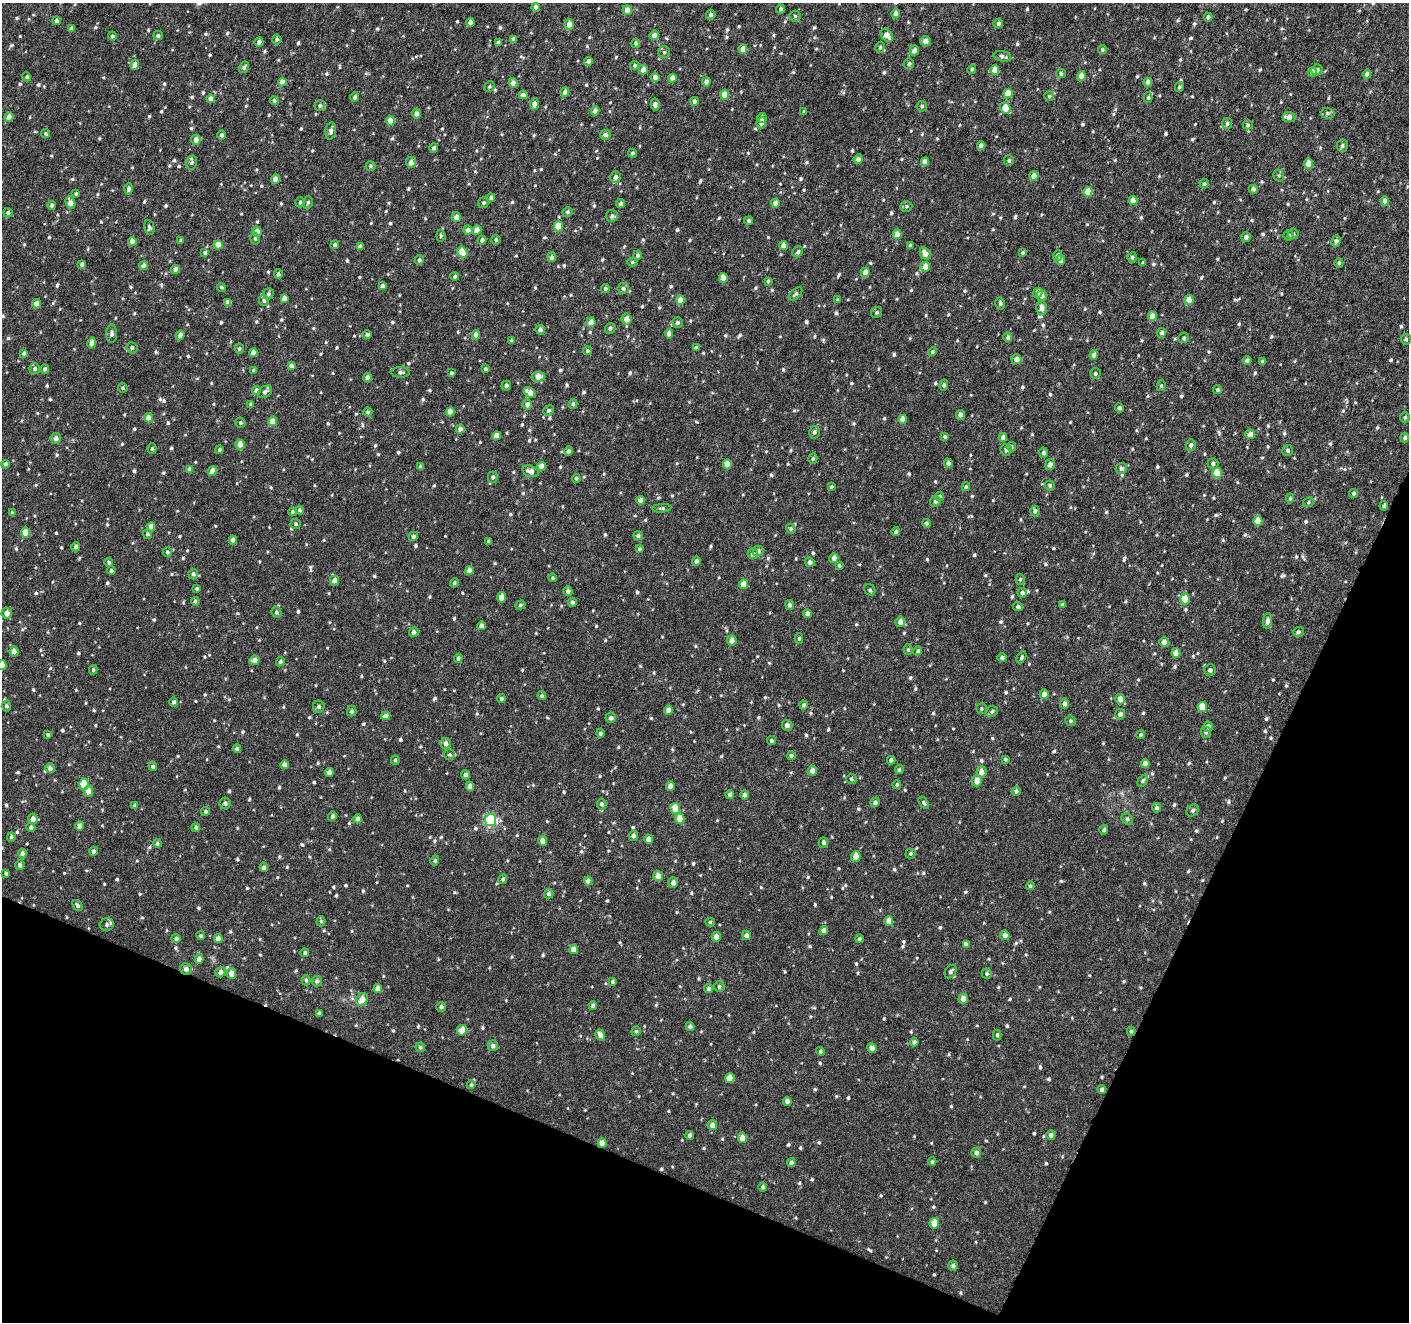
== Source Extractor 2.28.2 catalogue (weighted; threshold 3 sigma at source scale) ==
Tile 15 of 4 x 4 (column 3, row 4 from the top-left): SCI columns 2816-4222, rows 206-1525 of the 5637 x 5756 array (HDU 1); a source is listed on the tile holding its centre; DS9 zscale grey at full resolution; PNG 1411 x 1324 px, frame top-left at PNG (2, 3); each listed source drawn as its Kron ellipse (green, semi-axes under 4 px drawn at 4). Shown black and unused: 21% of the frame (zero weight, under 4 of 8 exposures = <1% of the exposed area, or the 3 px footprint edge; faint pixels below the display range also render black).
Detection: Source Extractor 2.28.2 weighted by HDU 2 'WHT'; one run over the whole footprint, this tile lists its part. Background 0.00264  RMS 0.0016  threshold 0.00663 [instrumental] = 3 sigma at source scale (4.09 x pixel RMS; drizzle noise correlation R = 1.36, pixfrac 0.8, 0.0396/0.0396 arcsec/px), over >= 5 px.
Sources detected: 1048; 4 inside a brighter listed object's ellipse — not listed separately; of the other 1044, all 500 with FLUX_AUTO >= 0.25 (the completeness limit of this list) listed and drawn (544 fainter detections not listed), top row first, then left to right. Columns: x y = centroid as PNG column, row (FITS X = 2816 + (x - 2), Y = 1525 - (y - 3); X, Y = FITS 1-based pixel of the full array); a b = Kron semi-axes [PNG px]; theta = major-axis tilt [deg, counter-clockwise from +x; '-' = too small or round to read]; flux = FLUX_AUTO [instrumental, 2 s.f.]
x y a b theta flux
536 7 4 4 - 0.67
780 9 4 4 - 0.33
627 10 5 4 - 1
896 14 4 4 - 0.82
711 15 5 5 - 0.46
795 16 5 5 - 0.29
1208 17 4 4 - 0.51
56 21 4 4 - 0.39
470 22 4 4 - 0.83
569 24 5 4 - 1.2
998 24 4 4 - 0.48
71 28 4 4 - 0.55
654 35 5 4 - 0.88
887 35 7 5 -51 1.2
112 36 4 4 - 0.35
158 36 5 4 - 0.39
277 39 5 4 - 0.39
513 39 4 4 - 0.76
925 41 5 5 - 0.84
259 42 5 4 - 0.49
498 42 4 4 - 0.25
636 43 4 4 - 0.45
880 47 6 4 73 0.28
743 49 5 4 - 1.2
1102 49 4 4 - 0.27
914 50 5 4 - 0.77
664 52 6 5 - 0.26
1002 56 9 5 -11 0.49
589 61 4 4 - 0.62
909 64 5 5 - 0.34
135 65 5 4 - 1.1
635 65 4 4 - 0.31
244 67 6 4 57 0.35
643 69 5 4 - 0.98
972 69 5 4 - 0.32
995 70 4 4 - 1.6
1317 70 5 5 - 0.41
1312 72 4 4 - 1
1061 74 5 4 - 0.35
1367 74 4 4 - 0.63
1081 76 4 4 - 1.5
27 77 4 4 - 0.32
655 77 4 4 - 0.81
672 78 4 4 - 1.1
282 82 4 4 - 1
706 82 4 4 - 0.79
1148 82 4 4 - 0.78
513 83 5 4 - 0.82
489 87 5 5 - 0.29
1179 87 5 4 - 0.31
565 92 4 4 - 1
1008 93 4 4 - 2.4
523 95 4 4 - 0.64
725 95 5 4 - 1.6
1049 96 5 5 - 0.26
355 97 4 4 - 0.37
1148 98 5 4 - 0.25
211 99 4 4 - 1.2
274 100 4 4 - 0.34
694 101 4 4 - 0.51
534 104 6 4 83 1
655 104 6 4 88 0.48
320 106 5 5 - 0.37
922 106 5 5 - 0.35
1005 108 6 5 - 2.3
595 111 4 4 - 0.98
804 111 4 3 - 0.25
416 113 5 4 - 0.64
1328 113 7 5 -3 0.35
9 117 5 4 - 0.94
1289 117 6 5 - 1
762 118 5 4 - 0.56
390 121 4 4 - 1.9
761 123 6 5 - 0.56
1227 124 5 5 - 0.39
1248 125 5 4 - 0.26
331 131 8 5 84 0.63
46 134 4 4 - 0.27
222 135 4 4 - 0.36
605 135 5 5 - 0.56
196 140 5 4 - 1.1
981 146 4 4 - 0.72
1342 146 6 5 - 0.47
434 148 4 4 - 0.41
632 153 4 4 - 0.26
858 159 4 4 - 0.63
1009 160 5 5 - 0.29
411 162 5 5 - 0.86
925 162 4 4 - 1
192 163 7 5 78 0.3
1309 164 5 4 - 2.1
371 166 5 5 - 0.27
1279 175 6 5 - 0.27
1034 176 4 4 - 1.2
615 177 6 5 - 0.71
275 179 4 4 - 0.94
1204 184 5 4 - 0.31
129 189 6 4 -88 0.48
1253 189 4 4 - 0.65
1088 192 5 4 - 1.8
76 194 4 3 - 0.25
491 198 4 4 - 0.43
1133 200 4 4 - 1.5
1385 201 4 4 - 0.98
300 202 5 5 - 0.3
308 202 6 5 - 0.26
70 203 6 4 -69 1.1
483 203 6 5 - 0.3
620 203 4 4 - 0.39
775 203 4 4 - 0.94
52 205 4 4 - 0.45
906 206 6 5 - 0.28
567 212 5 4 - 0.29
8 213 4 4 - 0.43
612 216 6 6 - 0.45
456 217 5 4 - 0.93
749 221 4 4 - 0.34
558 226 5 5 - 3.6
149 228 7 5 -77 0.35
468 230 4 4 - 0.74
477 230 5 4 - 1
257 232 5 4 - 1.3
897 234 4 4 - 1.5
1293 234 5 5 - 0.27
1288 235 5 5 - 0.4
441 236 6 4 -83 0.29
1246 237 5 5 - 0.53
255 239 6 5 - 0.27
181 240 4 3 - 0.28
482 240 4 4 - 0.58
496 240 5 4 - 0.31
132 241 4 4 - 1.3
1336 241 6 4 72 0.43
218 245 4 4 - 1.4
335 245 4 4 - 0.39
783 245 4 4 - 1.1
910 245 4 3 - 0.28
360 246 4 4 - 0.57
462 252 6 4 -57 2.9
798 252 6 5 - 0.35
205 253 4 4 - 0.47
925 253 6 5 - 1.2
1022 253 4 3 - 0.25
637 255 4 4 - 0.34
1058 255 5 4 - 0.48
552 257 5 4 - 0.45
1132 257 5 4 - 0.32
419 260 5 4 - 0.35
1061 260 5 4 - 0.9
632 262 5 4 - 0.25
1143 263 3 3 - 0.28
1339 263 4 4 - 0.28
82 264 4 4 - 0.48
143 266 4 4 - 0.76
925 267 5 4 - 1.1
175 269 4 4 - 1
865 272 5 4 - 1.1
278 274 4 4 - 0.44
455 276 4 4 - 0.36
723 278 5 4 - 1.5
768 281 4 3 - 0.26
382 286 4 4 - 0.46
221 287 4 4 - 0.28
623 288 6 5 - 0.46
605 289 4 4 - 0.36
1038 293 5 4 - 0.85
268 294 5 5 - 0.36
795 294 8 4 43 0.34
1042 296 5 5 - 0.83
284 298 4 4 - 0.85
681 300 4 4 - 1.6
837 300 4 4 - 0.31
1189 300 5 4 - 1.4
264 301 5 5 - 0.43
228 302 4 4 - 1.1
1000 303 6 4 -76 0.32
36 304 4 4 - 0.92
1041 308 7 5 87 0.99
877 312 6 5 - 0.29
1152 316 5 4 - 1.1
627 319 5 5 - 1.3
591 322 5 4 - 1.4
677 323 5 5 - 0.37
610 328 5 5 - 0.39
540 330 5 4 - 0.52
1161 333 5 4 - 0.46
112 334 9 5 88 0.53
669 334 5 4 - 0.9
180 335 5 3 - 0.55
367 335 5 4 - 0.31
476 335 4 4 - 0.83
1008 337 4 4 - 0.45
1184 338 5 5 - 0.3
1406 339 5 5 - 0.26
511 341 4 3 - 0.25
92 343 5 4 - 1.2
132 348 5 5 - 0.39
696 348 4 4 - 0.42
239 349 5 4 - 0.29
588 351 4 4 - 0.29
932 352 5 4 - 0.3
24 353 4 4 - 0.45
253 353 4 4 - 1.1
1094 355 5 4 - 0.81
1017 359 5 5 - 0.97
1247 361 4 4 - 0.44
1262 361 4 4 - 0.32
291 366 4 4 - 0.57
35 369 5 5 - 0.47
45 369 4 4 - 0.46
485 369 4 4 - 0.32
253 370 4 4 - 0.26
400 372 9 5 -1 0.43
451 373 4 4 - 0.26
1095 374 5 5 - 0.31
538 377 7 5 10 1.3
367 378 4 4 - 0.73
944 385 5 4 - 0.32
506 386 5 5 - 0.34
1161 386 5 4 - 0.26
123 388 5 4 - 0.25
256 390 4 4 - 0.72
1218 390 5 4 - 0.29
265 392 8 5 36 0.49
530 393 7 4 -36 1.4
527 404 5 4 - 0.77
573 404 5 4 - 0.31
251 405 4 4 - 0.34
1119 408 4 4 - 0.34
548 410 5 5 - 0.32
368 412 5 4 - 0.35
450 412 4 4 - 1.3
960 415 5 4 - 0.63
1405 417 5 4 - 0.26
148 418 4 4 - 1.1
903 419 4 4 - 1.4
272 421 5 4 - 1.3
240 423 5 5 - 0.32
460 429 4 4 - 0.59
814 432 6 5 - 0.43
1250 434 5 4 - 0.83
497 436 4 4 - 1
945 436 3 3 - 0.25
1003 437 4 4 - 0.6
56 438 5 5 - 0.66
1405 438 5 4 - 0.49
240 444 5 4 - 1.4
1191 445 6 5 - 0.45
1011 447 4 4 - 0.26
152 449 5 4 - 0.25
219 450 4 4 - 0.32
1006 450 6 5 - 0.42
1288 450 5 5 - 0.32
569 451 5 4 - 0.45
1044 453 5 4 - 0.45
813 459 5 4 - 0.28
948 463 5 4 - 0.59
5 464 4 4 - 0.39
727 464 5 4 - 1.5
1050 464 5 5 - 0.69
1213 464 5 5 - 0.42
541 466 4 4 - 1.5
421 467 4 3 - 0.37
1121 468 5 5 - 0.38
190 469 4 4 - 0.77
212 471 5 4 - 1.6
531 471 9 5 -14 1
1217 473 5 5 - 3.1
493 477 5 5 - 0.38
576 478 4 4 - 0.3
1050 485 5 5 - 0.28
831 487 4 3 - 0.28
966 487 4 4 - 0.25
1354 493 4 4 - 0.3
939 496 5 4 - 0.3
1290 498 5 4 - 0.25
641 500 4 4 - 0.94
935 501 5 5 - 0.38
1308 502 5 4 - 0.25
1384 506 5 4 - 0.34
662 508 9 4 4 0.29
300 510 4 4 - 0.25
1035 511 5 4 - 0.36
292 512 4 4 - 0.26
12 513 4 3 - 0.26
1258 521 5 4 - 2.2
926 523 5 4 - 0.27
296 524 5 5 - 0.28
151 527 4 4 - 1.2
791 529 5 4 - 0.27
896 532 4 4 - 0.36
25 533 5 4 - 2.3
148 534 5 4 - 0.34
413 536 5 4 - 0.33
638 536 5 4 - 0.41
233 540 4 4 - 0.82
489 541 3 3 - 0.31
76 547 4 4 - 0.55
640 549 4 4 - 0.28
758 551 5 5 - 0.44
167 552 5 4 - 0.33
753 554 5 5 - 0.55
834 558 5 4 - 0.82
696 561 4 4 - 0.53
109 562 4 4 - 0.27
810 562 5 4 - 0.49
839 565 4 3 - 0.29
469 570 4 4 - 0.82
111 571 4 4 - 0.33
193 574 5 5 - 0.46
553 578 4 4 - 0.26
1020 579 5 4 - 0.26
335 580 5 4 - 1.2
454 583 5 4 - 0.3
743 584 5 4 - 1.7
197 588 4 4 - 0.32
870 590 6 5 - 0.31
568 591 4 4 - 0.47
1022 593 5 4 - 0.46
502 597 5 4 - 1.3
1185 599 5 5 - 1.8
195 601 4 3 - 0.34
572 602 4 4 - 0.39
1062 604 3 3 - 0.31
520 605 5 4 - 0.27
790 605 5 4 - 0.53
1018 607 5 4 - 0.33
276 612 5 5 - 0.33
7 613 5 5 - 1.1
807 614 4 4 - 0.65
1268 621 7 4 83 0.72
900 622 5 5 - 1
481 626 4 4 - 0.67
414 632 5 4 - 0.61
1298 632 5 5 - 0.37
799 639 5 4 - 0.31
732 640 5 5 - 0.97
1164 642 5 4 - 0.81
908 650 5 4 - 0.27
918 651 4 4 - 0.34
14 652 5 4 - 0.76
1176 653 5 4 - 1.1
1021 657 6 4 62 0.25
458 658 4 4 - 0.34
1002 658 5 4 - 0.37
255 660 5 4 - 1
280 662 5 4 - 0.33
2 665 5 4 - 1.7
93 670 5 4 - 0.25
1210 670 6 5 - 0.47
1044 694 5 4 - 0.75
542 696 4 4 - 0.28
501 699 4 4 - 0.34
1120 699 5 4 - 1.3
173 702 4 4 - 0.42
1064 704 5 4 - 0.57
803 705 4 4 - 0.32
6 706 5 4 - 0.31
319 707 6 5 - 0.46
1202 707 5 4 - 2.3
981 709 5 5 - 0.27
669 710 4 4 - 0.97
352 711 5 4 - 0.39
992 711 6 5 - 0.36
1120 714 5 5 - 0.53
386 716 4 4 - 0.84
611 718 5 5 - 0.48
1071 721 5 5 - 0.31
787 725 5 5 - 0.61
1208 727 5 4 - 0.58
1206 732 5 5 - 0.31
600 733 4 4 - 0.39
48 735 4 3 - 0.32
1141 735 4 4 - 0.29
771 741 4 4 - 0.32
446 743 5 5 - 0.69
237 749 4 4 - 0.39
449 754 5 5 - 0.28
791 756 4 4 - 0.41
1005 759 4 4 - 0.27
395 760 5 4 - 0.25
891 760 4 4 - 0.39
1145 763 4 4 - 1.1
284 765 4 4 - 0.95
153 766 4 4 - 0.42
50 768 5 4 - 0.63
899 770 4 4 - 0.31
812 771 5 4 - 0.92
981 772 5 5 - 0.86
329 773 4 4 - 1.2
465 775 4 4 - 0.49
851 779 5 5 - 0.31
977 781 5 5 - 1.2
1143 781 6 4 51 0.26
84 784 5 5 - 5.9
897 785 4 4 - 0.28
670 786 5 4 - 0.8
470 787 4 4 - 1.1
88 791 5 5 - 1.1
1016 791 5 4 - 0.39
730 795 4 4 - 0.52
744 795 4 4 - 0.55
875 802 5 4 - 0.45
225 803 6 5 - 0.44
924 803 7 4 -55 0.28
602 804 5 4 - 0.4
135 806 4 4 - 0.43
675 808 5 5 - 3.1
1156 808 4 4 - 0.36
1193 810 7 5 47 0.42
206 811 4 4 - 0.27
332 816 5 4 - 0.46
33 819 5 5 - 1
358 819 4 4 - 0.8
680 819 5 4 - 2
1127 819 6 5 - 0.26
491 820 6 5 - 19
80 826 4 4 - 0.94
31 827 5 4 - 0.45
196 827 4 4 - 0.32
1104 830 5 4 - 0.4
633 836 5 5 - 0.52
11 837 5 4 - 0.26
649 839 5 4 - 0.98
542 841 5 4 - 0.91
823 842 5 4 - 0.41
157 843 4 4 - 0.29
94 851 4 4 - 0.44
911 853 5 5 - 0.27
22 854 5 4 - 0.64
856 856 5 4 - 1.1
435 860 5 4 - 0.25
20 865 5 4 - 0.59
264 867 4 4 - 0.54
6 873 3 3 - 0.31
658 876 5 5 - 1.2
503 879 5 4 - 0.34
588 881 4 4 - 0.98
673 883 5 5 - 0.64
1030 886 4 4 - 0.26
549 894 5 5 - 0.43
78 905 6 4 -50 0.32
321 921 5 4 - 0.27
889 921 5 4 - 1.2
710 922 4 4 - 0.26
107 924 7 6 - 0.48
824 930 4 4 - 0.84
746 935 5 4 - 0.62
1005 935 5 4 - 0.76
201 936 4 4 - 0.28
716 937 5 4 - 0.95
176 938 4 4 - 0.34
218 939 4 4 - 0.9
859 939 4 4 - 0.34
966 944 4 4 - 0.52
574 949 5 4 - 1.2
305 953 4 4 - 0.33
199 959 4 4 - 0.85
186 969 6 5 - 0.63
220 972 5 5 - 0.55
951 972 7 5 55 0.43
231 973 5 5 - 1.1
987 974 5 5 - 0.31
306 980 5 4 - 0.25
317 981 5 5 - 0.47
612 982 4 4 - 0.25
719 986 5 5 - 0.39
378 989 4 4 - 1.1
709 989 4 4 - 0.42
362 999 7 5 54 1.4
963 999 5 4 - 1
593 1005 4 4 - 0.38
441 1007 5 4 - 0.5
319 1013 4 3 - 0.29
690 1027 4 4 - 0.77
462 1030 5 5 - 1.6
636 1031 5 5 - 0.28
1131 1031 4 4 - 0.26
600 1035 5 4 - 0.85
997 1035 5 4 - 0.25
914 1042 4 4 - 0.4
493 1045 5 5 - 0.55
420 1047 5 4 - 0.3
872 1048 5 4 - 1
820 1051 4 4 - 0.28
730 1078 5 4 - 1.8
471 1085 4 4 - 0.31
1102 1090 4 4 - 0.5
787 1101 5 4 - 0.7
712 1125 5 4 - 0.88
690 1135 4 4 - 0.62
1051 1135 5 4 - 0.65
742 1138 5 4 - 1.2
602 1143 5 4 - 1.1
976 1153 5 5 - 0.5
932 1162 4 4 - 0.3
791 1163 4 4 - 0.56
763 1187 4 4 - 0.35
934 1223 5 4 - 2
953 1266 5 5 - 0.42
Overlapping masked pixels (flux is a lower limit): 2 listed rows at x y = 186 969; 602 1143
Isophote crosses this tile's border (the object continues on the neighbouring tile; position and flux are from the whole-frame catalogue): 3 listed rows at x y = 7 613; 2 665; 11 837